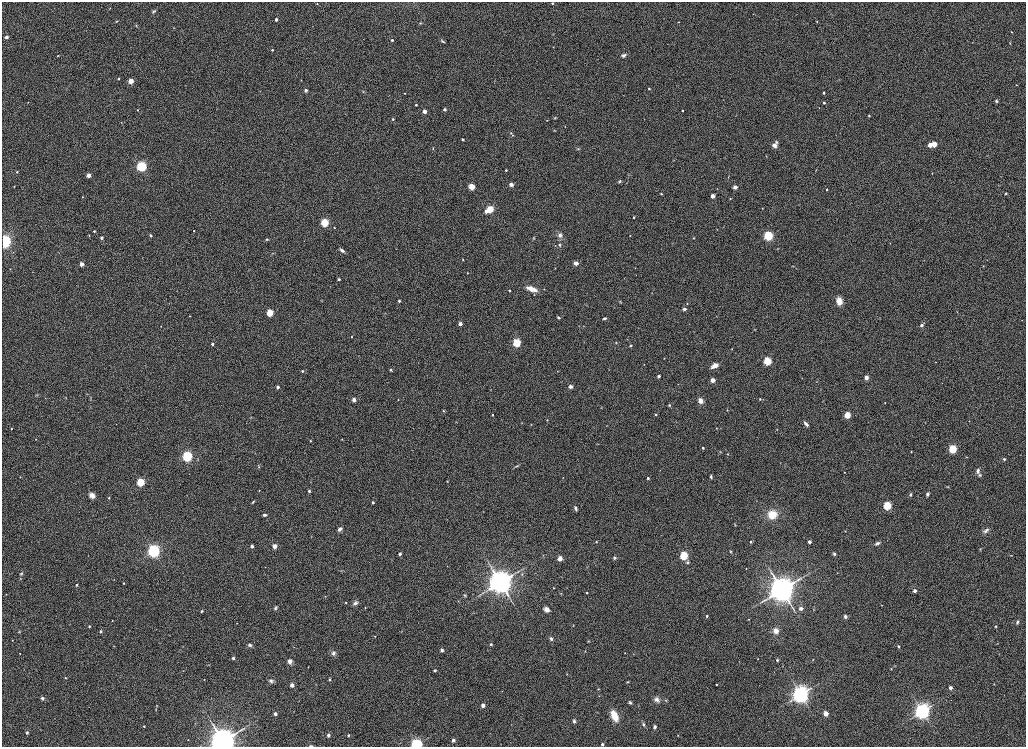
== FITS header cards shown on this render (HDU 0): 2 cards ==
NAXIS1  =                 2048
NAXIS2  =                 1489

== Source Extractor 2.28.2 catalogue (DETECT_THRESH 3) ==
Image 2048 x 1489 px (HDU 0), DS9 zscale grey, zoomed out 1/2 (1 PNG px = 2 x 2 image px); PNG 1028 x 749 px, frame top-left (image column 1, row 1489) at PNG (2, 2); no overlay
Background 1120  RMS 5.2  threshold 15.5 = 3 sigma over >= 5 px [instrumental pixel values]
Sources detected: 330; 4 cannot appear on this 1/2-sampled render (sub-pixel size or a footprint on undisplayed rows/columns) and are not listed; the other 326 listed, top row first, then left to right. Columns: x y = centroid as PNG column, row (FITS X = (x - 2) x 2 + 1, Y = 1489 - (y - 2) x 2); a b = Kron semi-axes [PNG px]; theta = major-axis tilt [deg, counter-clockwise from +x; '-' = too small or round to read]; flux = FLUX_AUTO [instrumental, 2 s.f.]
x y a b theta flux
552 3 2 2 - 1700
317 4 2 2 - 670
110 8 4 1 - 430
154 11 5 3 - 1500
753 14 3 2 - 370
276 19 2 2 - 5100
116 21 3 2 - 680
817 21 2 2 - 770
678 22 2 2 - 500
420 23 5 3 - 990
136 26 4 2 - 680
1011 32 2 2 - 430
6 37 4 3 - 3500
392 40 2 2 - 2800
442 41 6 2 -47 1400
1010 43 3 2 - 530
272 50 2 2 - 1700
623 55 5 3 - 2600
58 56 3 2 - 760
118 78 2 2 - 1600
301 80 2 2 - 320
131 81 3 3 - 26000
1016 85 2 2 - 530
649 89 2 2 - 1300
306 90 2 2 - 5900
363 91 3 3 - 650
404 93 2 2 - 620
824 93 2 2 - 2500
723 100 2 2 - 310
996 101 3 3 - 1300
28 102 3 2 - 430
824 103 2 2 - 2500
416 105 2 2 - 1400
445 109 4 3 - 1500
137 110 2 2 - 650
682 110 2 2 - 1800
424 111 3 2 - 12000
869 116 2 2 - 1400
555 118 4 3 - 820
393 119 3 3 - 1300
547 120 2 1 - 500
121 122 3 2 - 390
565 126 2 1 - 430
511 133 3 2 - 680
513 135 2 2 - 400
463 139 3 2 - 1700
776 142 5 4 - 1500
934 144 3 3 - 36000
774 145 4 3 - 6000
930 145 3 3 - 14000
433 148 3 3 - 750
578 149 3 2 - 660
674 160 3 2 - 400
141 166 3 3 - 280000
506 170 2 2 - 1300
17 172 3 2 - 1200
932 173 3 2 - 420
88 175 3 3 - 14000
728 177 5 2 - 680
620 181 5 3 - 1400
511 185 4 3 - 2900
14 186 3 2 - 510
472 187 3 3 - 51000
735 187 2 2 - 11000
827 189 2 2 - 1200
1006 193 2 2 - 800
661 194 2 2 - 1100
712 196 3 3 - 12000
83 197 2 2 - 740
730 199 2 2 - 620
762 208 2 2 - 510
490 209 3 3 - 67000
486 211 3 2 - 8300
634 217 2 2 - 1500
325 223 3 3 - 110000
334 227 2 2 - 680
717 229 2 1 - 300
94 231 2 2 - 1300
194 231 2 2 - 650
89 235 3 2 - 550
150 235 2 2 - 2400
560 235 5 4 - 3500
630 235 2 2 - 490
768 236 3 3 - 200000
101 238 2 2 - 4500
534 238 4 3 - 820
693 238 3 2 - 770
267 239 4 3 - 1000
5 241 6 5 - 150000
890 243 2 2 - 280
555 245 3 3 - 560
560 245 4 4 - 1400
777 249 3 2 - 530
342 250 6 3 -37 3800
463 259 2 2 - 490
576 263 4 4 - 4900
82 264 3 2 - 14000
793 266 3 2 - 440
983 266 2 2 - 410
555 268 2 2 - 350
635 268 2 1 - 240
10 269 2 2 - 420
468 273 2 2 - 390
339 279 2 2 - 2800
532 289 10 4 -19 12000
544 289 3 2 - 510
509 290 2 2 - 1600
322 300 3 2 - 530
399 301 2 2 - 1800
839 301 5 4 - 15000
620 302 5 2 - 770
687 303 2 2 - 660
684 309 4 3 - 3000
270 313 3 3 - 69000
190 316 2 2 - 680
558 317 4 3 - 1400
604 318 3 2 - 2200
1022 320 2 2 - 320
460 324 2 2 - 11000
921 325 3 2 - 4800
161 326 2 2 - 400
351 337 2 2 - 770
616 342 3 3 - 730
517 343 3 3 - 130000
212 344 2 2 - 2900
631 345 2 2 - 2800
732 349 2 2 - 620
767 361 3 3 - 110000
644 364 2 1 - 270
714 366 8 4 30 6300
391 370 4 3 - 1300
302 371 2 2 - 1400
557 371 3 2 - 450
659 376 2 2 - 3000
866 377 3 2 - 13000
713 380 3 2 - 16000
816 382 2 1 - 270
278 387 2 2 - 4800
570 387 3 3 - 3500
491 389 3 2 - 420
87 394 3 2 - 440
37 395 3 3 - 640
45 398 2 2 - 330
66 398 3 2 - 280
91 398 4 3 - 820
354 399 2 2 - 11000
398 399 3 2 - 700
760 399 2 2 - 1000
700 401 4 4 - 8600
885 402 3 2 - 320
669 405 3 3 - 1000
601 408 3 2 - 450
727 410 3 2 - 400
443 411 3 3 - 930
656 414 2 2 - 1200
493 415 2 2 - 1500
847 415 3 3 - 50000
250 418 4 3 - 670
547 420 3 2 - 670
456 422 3 2 - 480
531 424 4 2 - 470
806 424 5 3 - 3700
606 426 2 1 - 250
716 428 2 2 - 500
11 429 2 2 - 760
777 430 2 2 - 470
36 439 2 2 - 570
310 441 2 2 - 900
703 448 2 2 - 2200
953 449 3 3 - 130000
720 452 3 2 - 500
911 452 2 2 - 770
727 454 3 2 - 700
187 456 3 3 - 300000
967 457 3 2 - 360
1004 459 2 2 - 1700
517 465 6 3 26 1100
259 466 6 3 -85 1100
660 470 2 2 - 340
978 471 5 4 - 3500
844 472 2 2 - 580
980 475 4 3 - 1200
20 477 2 2 - 540
711 477 5 3 - 2300
563 478 3 2 - 410
648 478 3 2 - 2700
447 481 2 2 - 670
140 482 4 3 - 110000
948 487 4 3 - 830
259 490 2 2 - 640
309 491 2 2 - 2600
927 494 4 3 - 2400
92 495 6 5 - 6800
910 495 3 3 - 1200
109 498 2 2 - 1100
253 502 4 2 - 1100
373 502 2 2 - 2900
887 506 3 3 - 120000
576 508 5 3 - 2900
772 514 7 6 - 27000
264 515 4 3 - 2600
735 524 4 2 - 670
340 529 5 4 - 3900
845 531 2 1 - 560
986 531 8 4 38 2900
596 542 3 3 - 780
751 542 2 2 - 1700
809 542 2 2 - 5300
878 543 7 4 17 2500
252 546 2 2 - 5400
275 546 3 3 - 18000
980 549 3 3 - 760
153 551 6 5 - 190000
730 551 5 2 - 940
400 554 2 2 - 4400
834 554 5 4 - 1700
1011 555 3 2 - 440
88 556 2 1 - 270
543 556 3 2 - 390
684 556 3 3 - 150000
560 558 3 3 - 21000
614 558 4 3 - 1500
687 562 5 4 - 1900
447 566 2 1 - 330
746 568 2 1 - 540
21 573 5 4 - 1500
837 573 2 1 - 260
522 574 4 3 - 990
20 578 3 3 - 680
114 579 2 2 - 280
500 582 10 10 - 540000
124 583 2 2 - 1000
76 585 3 2 - 1500
553 588 2 2 - 830
782 590 11 10 - 690000
915 590 2 2 - 6400
561 593 3 2 - 600
587 593 2 2 - 1200
6 594 2 2 - 470
465 595 5 3 - 1200
325 596 3 2 - 510
458 601 2 2 - 620
346 603 3 2 - 690
355 603 6 5 - 2900
882 605 2 2 - 440
365 607 2 2 - 600
275 608 5 3 - 1800
801 608 3 2 - 7800
546 609 6 5 - 4700
813 609 4 3 - 680
202 611 4 3 - 1200
474 613 3 2 - 560
707 616 2 2 - 1900
845 616 4 3 - 3400
749 619 2 2 - 570
112 620 2 2 - 490
1017 622 4 2 - 2200
237 623 2 2 - 350
573 625 3 2 - 520
89 626 2 2 - 1800
996 626 2 2 - 1200
101 631 2 2 - 3100
776 631 6 6 - 7700
19 632 3 3 - 800
375 636 2 2 - 810
551 639 5 4 - 2400
12 640 2 2 - 570
588 641 4 3 - 620
491 644 2 2 - 1800
997 644 3 2 - 390
250 645 5 4 - 2800
183 646 2 1 - 340
898 646 3 3 - 1300
442 650 4 3 - 2300
585 651 2 2 - 450
20 653 2 2 - 540
333 653 5 5 - 2900
625 653 2 1 - 560
233 658 2 2 - 3800
758 659 2 2 - 510
777 660 4 3 - 1500
813 660 2 2 - 380
290 661 5 5 - 4900
308 667 2 2 - 350
783 667 3 2 - 380
891 669 3 2 - 620
435 670 3 3 - 1700
567 674 3 2 - 420
66 678 3 3 - 790
204 679 2 2 - 490
329 680 4 3 - 1200
271 681 7 5 -14 2600
628 682 3 3 - 710
716 684 2 2 - 770
292 685 3 2 - 10000
950 688 2 2 - 6000
598 689 3 3 - 740
502 691 3 3 - 350
801 695 7 7 - 360000
599 696 3 2 - 510
42 698 2 2 - 3900
657 700 7 6 - 4900
666 701 4 3 - 850
630 702 4 4 - 1800
483 705 3 3 - 11000
157 706 3 2 - 600
156 709 5 3 - 950
294 711 2 2 - 320
922 711 7 6 - 310000
826 713 3 3 - 19000
275 714 3 2 - 5800
614 716 10 6 -67 20000
574 721 4 3 - 2800
643 724 5 4 - 1800
144 726 3 3 - 700
655 727 4 3 - 2900
27 732 4 3 - 1700
328 735 2 2 - 6100
348 735 3 3 - 1200
678 735 3 3 - 550
188 740 2 1 - 490
453 740 2 2 - 4900
222 741 9 9 - 670000
416 744 4 4 - 200000
602 744 2 2 - 3500
311 746 5 2 - 1200
At the frame edge (FLAGS 8, measured only in part): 6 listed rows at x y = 552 3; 5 241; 222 741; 416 744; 602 744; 311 746
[4 sub-pixel or undisplayed-footprint detections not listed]